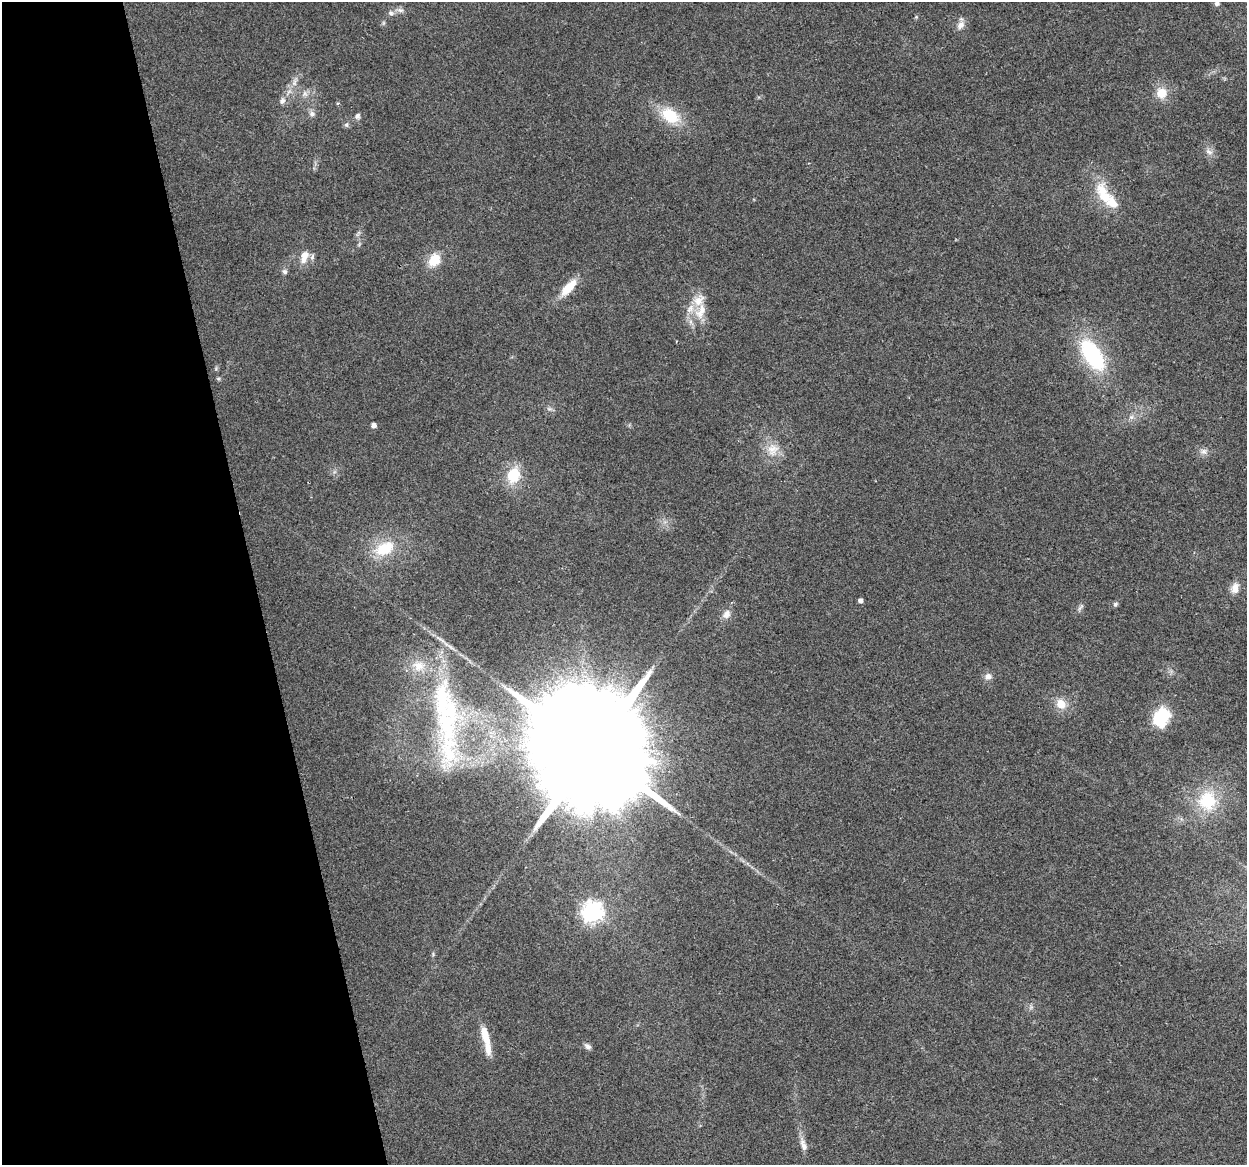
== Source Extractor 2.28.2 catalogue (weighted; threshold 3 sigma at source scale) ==
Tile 5 of 4 x 4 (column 1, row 2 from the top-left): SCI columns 1-1245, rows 2405-3567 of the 4980 x 4762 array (HDU 1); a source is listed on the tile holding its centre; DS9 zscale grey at full resolution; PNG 1249 x 1167 px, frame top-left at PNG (2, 2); no overlay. Shown black and unused: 20% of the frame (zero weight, under 2 of 3 exposures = <1% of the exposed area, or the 3 px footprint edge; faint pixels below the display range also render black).
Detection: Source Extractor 2.28.2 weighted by HDU 2 'WHT'; one run over the whole footprint, this tile lists its part. Background 0.0471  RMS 0.0068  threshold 0.0305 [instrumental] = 3 sigma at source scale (4.5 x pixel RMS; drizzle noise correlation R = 1.50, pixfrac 1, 0.0396/0.0396 arcsec/px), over >= 5 px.
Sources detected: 51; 6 inside a brighter listed object's ellipse — not listed separately; the other 45 listed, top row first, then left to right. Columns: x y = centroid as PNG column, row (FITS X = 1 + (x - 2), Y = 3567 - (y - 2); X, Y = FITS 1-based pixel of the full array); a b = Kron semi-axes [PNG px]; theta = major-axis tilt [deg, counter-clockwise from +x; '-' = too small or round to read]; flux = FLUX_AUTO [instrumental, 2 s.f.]
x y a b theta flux
1217 3 5 5 - 2.3
400 10 10 6 -10 2.6
391 13 8 7 - 2.3
916 17 4 4 - 0.74
961 25 13 9 56 4.3
294 82 14 6 71 4.4
1161 93 14 13 - 10
305 94 9 8 - 3.1
282 101 11 7 61 3.1
312 114 8 7 - 2.4
670 115 23 15 -32 24
357 116 8 7 - 2.2
346 125 7 6 - 1.5
1209 152 12 6 -26 3
1104 195 38 15 -66 23
304 256 18 10 76 7.8
434 260 15 11 57 14
284 272 8 6 -45 1.7
568 288 22 9 47 15
701 311 26 13 69 14
1092 355 35 17 -56 65
218 379 6 4 -1 0.95
1131 417 8 6 2 2.4
374 425 4 4 - 3.7
772 449 19 16 76 11
1204 452 9 8 - 3.2
513 475 18 14 74 21
384 548 25 15 25 24
1235 588 14 10 79 6.1
860 601 4 4 - 2.8
1115 604 7 5 37 1.3
1080 607 14 4 59 1.8
726 614 12 9 52 4.6
419 666 19 14 -5 13
988 676 10 8 -3 3.5
1061 704 12 10 -49 9.1
1161 717 16 12 61 42
448 720 86 32 82 100
593 750 41 26 5 35000
1207 801 24 23 - 32
592 912 7 7 - 390
1031 1007 7 4 57 1.4
485 1035 28 9 -73 13
588 1046 9 6 -35 2.2
803 1145 18 8 -71 5
Isophote crosses this tile's border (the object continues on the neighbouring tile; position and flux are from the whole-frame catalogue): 1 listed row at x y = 1217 3